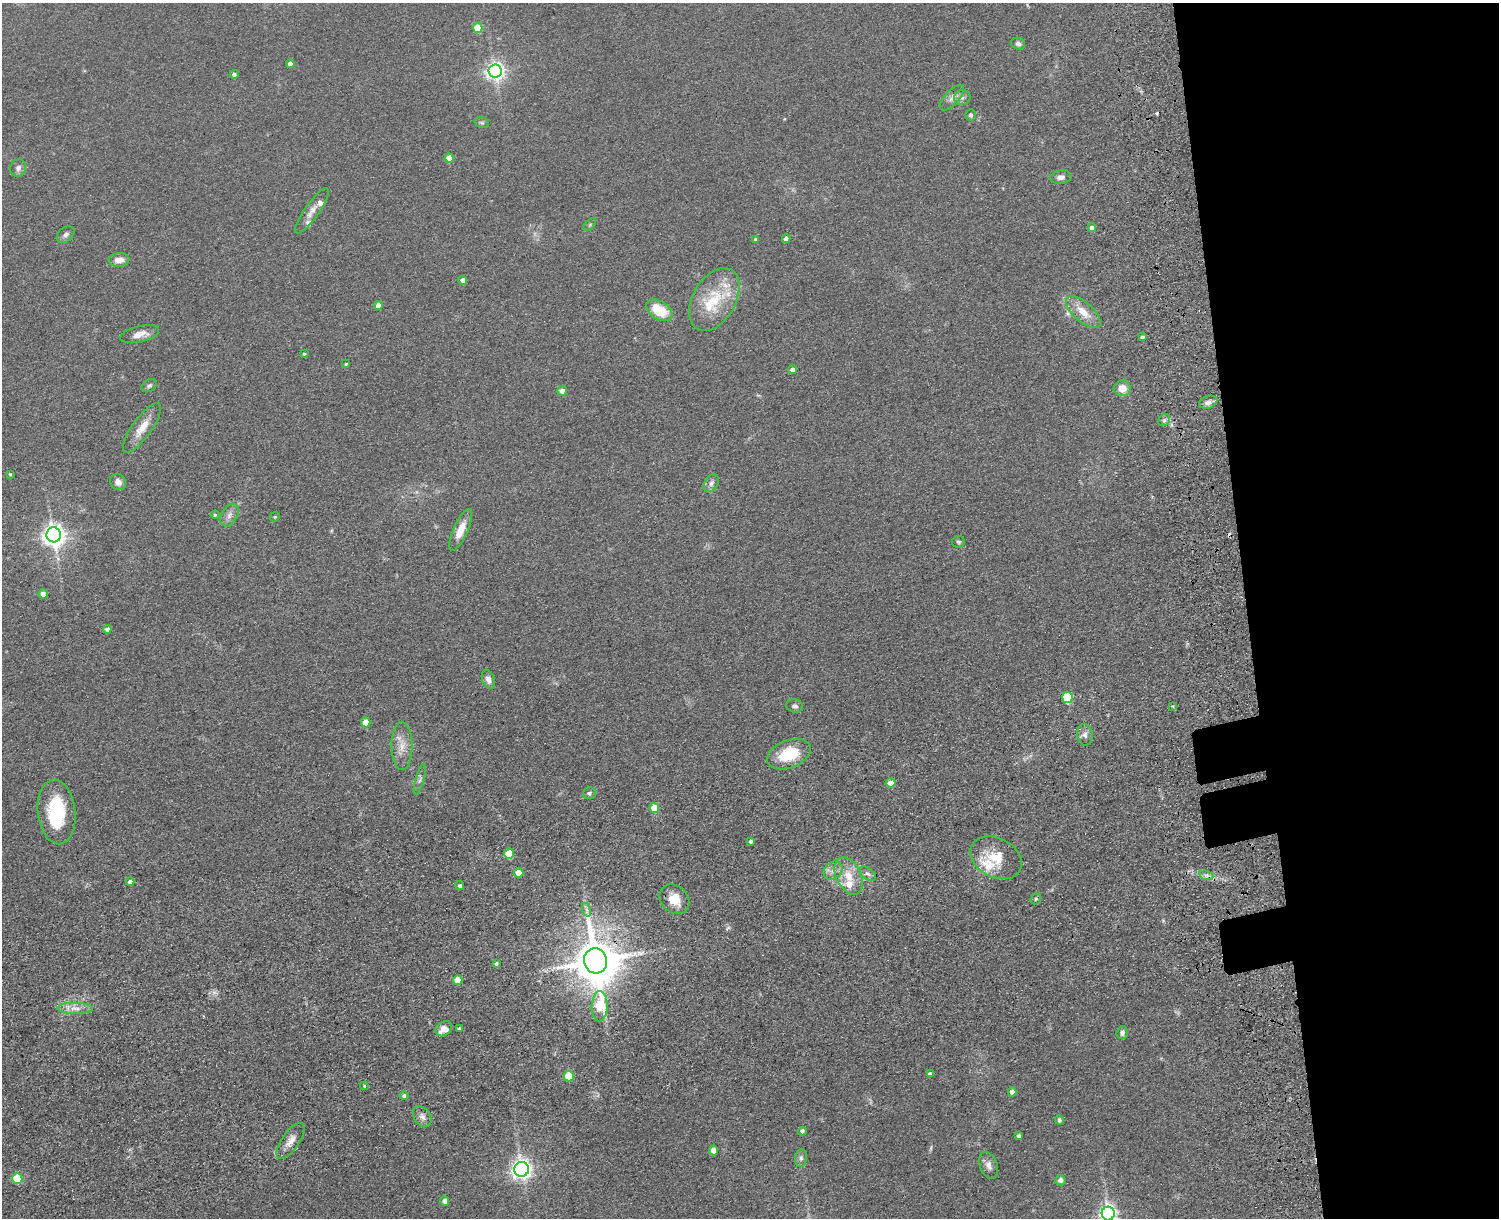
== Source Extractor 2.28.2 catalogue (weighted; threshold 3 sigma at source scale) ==
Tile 6 of 3 x 4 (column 3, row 2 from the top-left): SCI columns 3267-4763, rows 2595-3810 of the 5149 x 5188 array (HDU 1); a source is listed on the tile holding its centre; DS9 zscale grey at full resolution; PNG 1501 x 1220 px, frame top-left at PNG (2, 3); each listed source drawn as its Kron ellipse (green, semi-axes under 4 px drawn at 4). Shown black and unused: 17% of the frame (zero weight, under 3 of 5 exposures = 11% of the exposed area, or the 3 px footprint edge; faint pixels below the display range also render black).
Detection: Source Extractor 2.28.2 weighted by HDU 2 'WHT'; one run over the whole footprint, this tile lists its part. Background 0.0747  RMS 0.0081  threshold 0.0365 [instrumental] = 3 sigma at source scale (4.5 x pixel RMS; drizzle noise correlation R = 1.50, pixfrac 1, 0.05/0.05 arcsec/px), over >= 5 px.
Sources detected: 108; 1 too faint to see at this stretch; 1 inside a brighter object's white glare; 2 cosmic-ray / hot-pixel residue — neither listed nor drawn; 6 inside a brighter listed object's ellipse — not listed separately; the other 98 listed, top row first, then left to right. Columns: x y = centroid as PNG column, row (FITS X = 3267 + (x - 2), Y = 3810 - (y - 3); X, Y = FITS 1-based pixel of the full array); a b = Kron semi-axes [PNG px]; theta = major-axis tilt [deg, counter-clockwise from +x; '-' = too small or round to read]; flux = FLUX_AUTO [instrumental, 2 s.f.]
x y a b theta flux
478 28 5 4 - 21
1018 44 7 6 - 2.3
290 64 4 4 - 3.9
495 71 6 6 - 350
234 74 4 4 - 2.1
952 98 16 7 48 4.5
962 98 8 7 - 3.1
970 115 6 5 - 1.8
482 123 7 5 -17 1.5
449 158 5 4 - 10
18 168 9 7 65 3.4
1061 177 10 6 5 3.5
312 211 27 7 55 6.5
590 225 8 3 45 0.99
1092 228 4 4 - 4.3
66 235 10 7 43 2.7
756 239 4 3 - 1.4
786 239 4 4 - 3.3
119 260 10 7 6 6.7
463 280 4 4 - 4.8
714 299 34 21 60 32
378 306 4 4 - 5.8
659 310 14 9 -33 23
1083 312 21 9 -42 13
140 334 20 8 13 7.5
1142 337 4 4 - 1.9
304 354 4 3 - 1.1
346 364 4 3 - 1
793 369 4 4 - 3.4
149 386 8 6 32 1.9
1122 388 8 8 - 8.3
562 391 5 5 - 4.6
1208 402 9 6 20 4
1164 420 7 5 49 1.9
142 428 29 9 54 12
10 474 3 3 - 0.8
118 482 8 7 - 4.1
711 483 9 6 57 3.1
215 515 4 4 - 1.5
229 515 12 8 59 4.5
275 517 5 4 - 0.88
461 530 22 7 66 10
54 535 7 7 - 590
958 542 6 5 - 1.5
43 594 5 4 - 4.8
107 629 4 4 - 3.2
488 679 10 6 -69 4
1067 697 5 5 - 46
795 706 8 6 -17 2.7
1173 706 4 3 - 0.72
366 722 5 4 - 11
1085 735 11 7 -82 3.4
402 746 24 10 -90 10
789 754 23 13 22 27
420 779 16 4 76 2.4
890 783 5 5 - 6.7
589 793 6 6 - 1.6
654 808 5 5 - 18
57 812 32 19 -84 46
751 841 3 3 - 2
509 853 5 5 - 20
996 858 27 19 -28 22
833 871 10 8 40 5.1
519 873 5 4 - 9.1
868 874 9 5 -35 2.5
1206 875 7 4 -17 2.4
849 876 20 12 -63 15
130 882 4 4 - 4.3
460 885 4 4 - 1.8
674 899 16 13 -44 14
1036 899 6 5 - 1.1
587 910 7 4 -71 2.1
596 961 12 11 - 3600
496 963 4 3 - 1.6
458 980 5 4 - 14
600 1006 15 8 88 32
75 1008 18 5 -2 6.2
444 1029 9 6 36 9
459 1029 4 3 - 1.2
1122 1033 6 5 - 2.7
930 1074 4 4 - 3.1
569 1076 5 5 - 29
364 1086 4 3 - 0.95
1012 1092 4 4 - 3.9
404 1096 4 4 - 1.9
422 1117 11 8 -54 4
1059 1120 5 4 - 1.9
802 1131 4 4 - 2.1
1019 1136 4 3 - 2
291 1141 21 9 56 7.3
714 1150 5 4 - 6.8
801 1158 9 6 82 2.3
989 1165 14 8 -70 4.5
522 1169 7 7 - 440
17 1179 5 5 - 26
1060 1180 5 5 - 4
445 1201 4 4 - 4.7
1108 1214 7 6 - 290
Overlapping masked pixels (flux is a lower limit): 1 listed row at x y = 596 961
Isophote crosses this tile's border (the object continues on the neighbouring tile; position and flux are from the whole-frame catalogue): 1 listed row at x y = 1108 1214